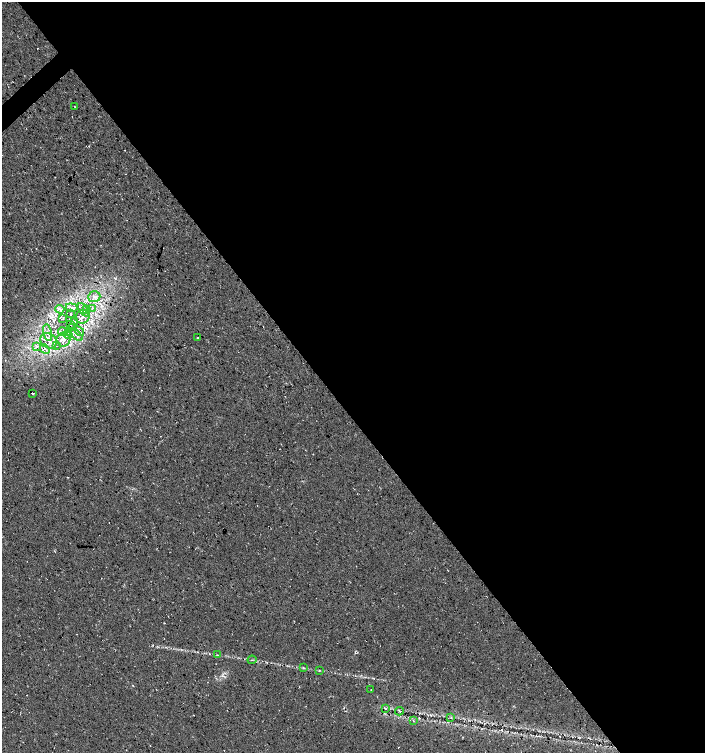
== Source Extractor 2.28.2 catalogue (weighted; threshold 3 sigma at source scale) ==
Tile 8 of 4 x 4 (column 4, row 2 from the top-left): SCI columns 4361-5765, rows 3009-4509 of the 5974 x 6011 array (HDU 1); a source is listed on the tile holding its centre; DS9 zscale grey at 2 x 2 block average (1 PNG px = mean of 2 x 2 image px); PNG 707 x 755 px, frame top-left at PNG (2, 2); each listed source drawn as its Kron ellipse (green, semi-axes under 4 px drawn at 4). Shown black and unused: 55% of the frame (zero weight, under 3 of 4 exposures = <1% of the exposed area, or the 3 px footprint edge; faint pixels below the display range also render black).
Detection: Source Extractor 2.28.2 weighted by HDU 2 'WHT'; one run over the whole footprint, this tile lists its part. Background 0.0145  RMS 0.0052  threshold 0.0235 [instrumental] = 3 sigma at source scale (4.5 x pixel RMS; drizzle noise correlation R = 1.50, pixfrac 1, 0.0396/0.0396 arcsec/px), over >= 5 px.
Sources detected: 40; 2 cosmic-ray / hot-pixel residue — neither listed nor drawn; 4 inside a brighter listed object's ellipse — not listed separately; the other 34 listed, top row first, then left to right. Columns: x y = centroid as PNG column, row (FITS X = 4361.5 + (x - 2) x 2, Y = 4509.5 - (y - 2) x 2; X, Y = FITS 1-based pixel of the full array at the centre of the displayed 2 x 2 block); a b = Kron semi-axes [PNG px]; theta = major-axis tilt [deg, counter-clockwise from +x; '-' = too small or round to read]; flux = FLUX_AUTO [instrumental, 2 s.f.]
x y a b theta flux
75 107 2 2 - 0.5
94 297 6 5 - 5
71 308 6 4 -4 3
92 308 4 3 - 1.7
60 309 4 3 - 2.2
83 310 8 2 -53 2.5
87 310 3 2 - 1.2
71 314 3 2 - 0.95
82 317 7 6 - 6.5
63 318 3 2 - 0.94
74 321 3 3 - 1.3
71 325 2 2 - 1.1
73 328 3 3 - 1.8
79 331 6 2 -46 1.9
63 332 5 2 - 1.9
48 333 8 3 -77 4.4
68 334 4 3 - 1.8
76 334 8 3 -41 3.3
197 338 2 2 - 0.59
63 340 7 7 - 7.6
49 341 9 7 -31 9.2
37 346 4 3 - 1.7
56 346 3 2 - 0.86
45 349 5 2 - 2.3
32 393 2 2 - 3.5
217 655 3 2 - 0.68
252 660 4 2 - 0.8
304 668 3 3 - 1.1
319 671 3 2 - 0.77
371 690 2 2 - 0.49
385 709 4 2 - 1.4
399 711 4 2 - 0.97
451 718 4 3 - 1.1
413 721 3 2 - 0.64
Overlapping masked pixels (flux is a lower limit): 1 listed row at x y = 71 325
Diffuse or blended objects may show on this block-average render without a row.